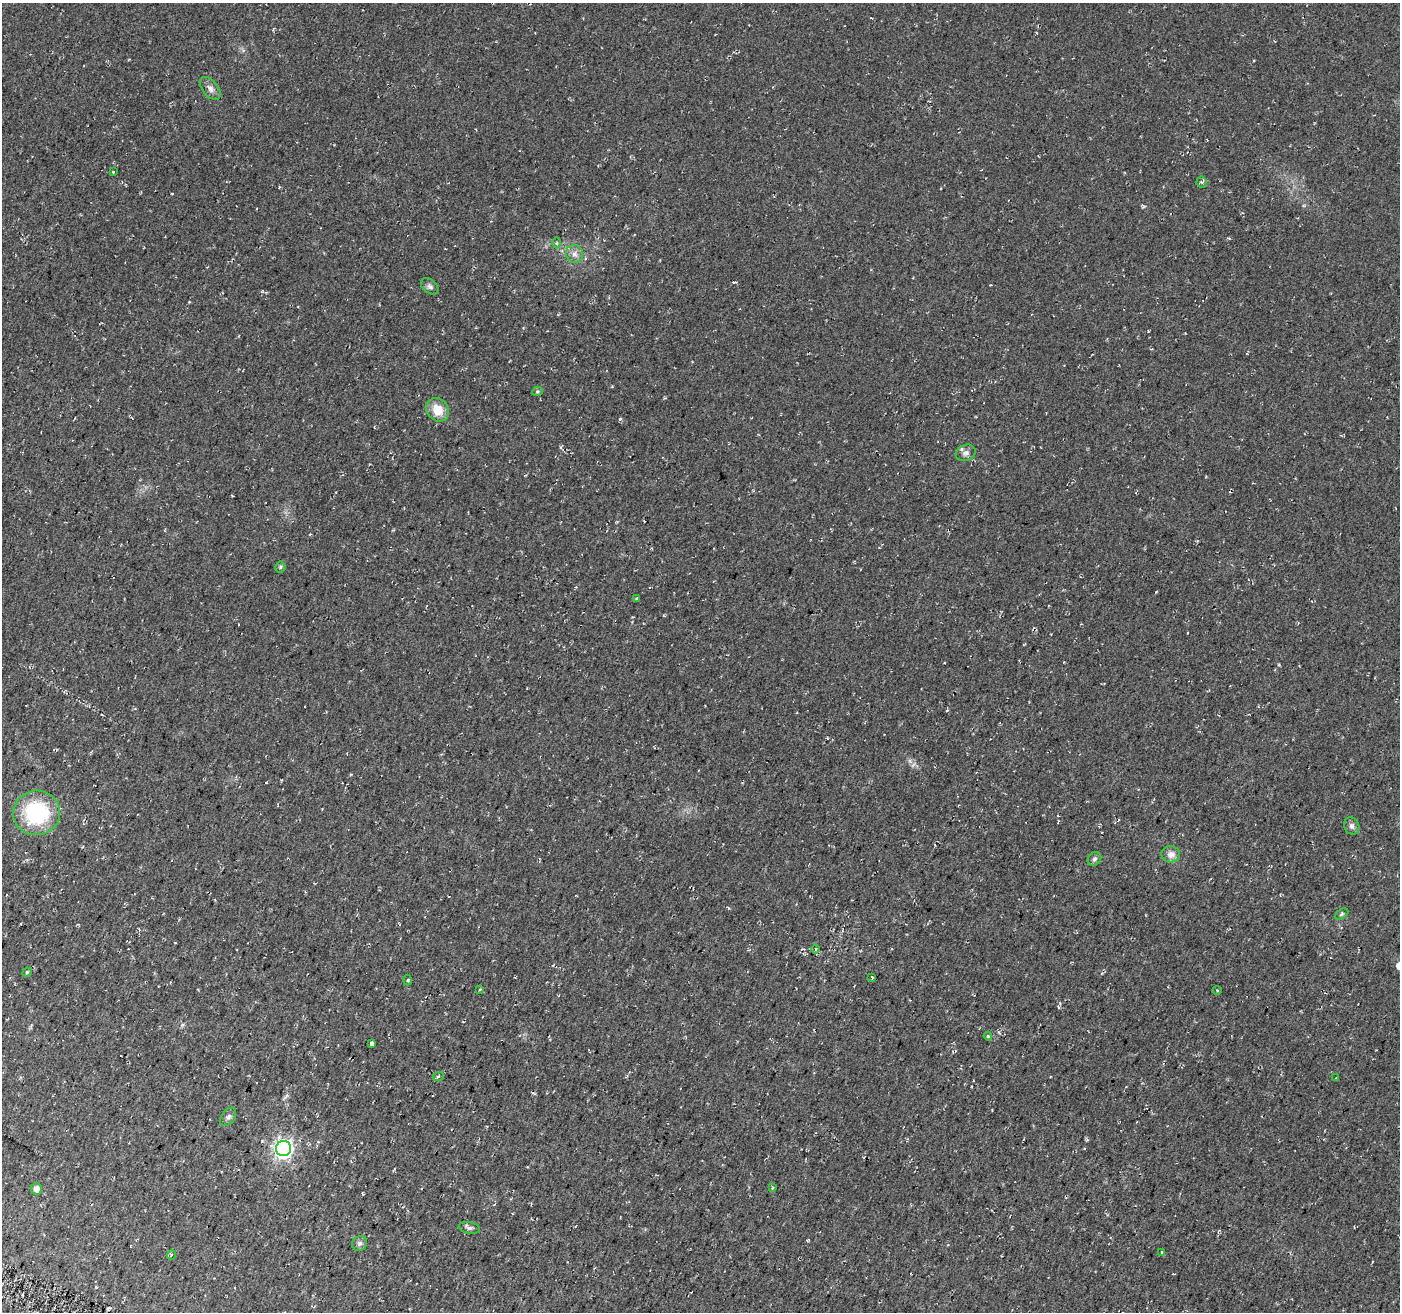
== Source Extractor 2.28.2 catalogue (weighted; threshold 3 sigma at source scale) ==
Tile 7 of 4 x 4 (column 3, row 2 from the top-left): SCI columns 2814-4211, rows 2903-4212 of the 5635 x 5788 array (HDU 1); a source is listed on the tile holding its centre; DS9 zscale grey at full resolution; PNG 1402 x 1314 px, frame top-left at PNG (2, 3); each listed source drawn as its Kron ellipse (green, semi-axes under 4 px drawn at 4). Shown black and unused: <1% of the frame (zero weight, under 2 of 3 exposures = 3% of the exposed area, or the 3 px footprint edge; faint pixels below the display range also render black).
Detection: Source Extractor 2.28.2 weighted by HDU 2 'WHT'; one run over the whole footprint, this tile lists its part. Background 0.0483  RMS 0.0062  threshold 0.0278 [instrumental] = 3 sigma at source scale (4.5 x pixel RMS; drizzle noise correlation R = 1.50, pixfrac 1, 0.0396/0.0396 arcsec/px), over >= 5 px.
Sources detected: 34; all 34 listed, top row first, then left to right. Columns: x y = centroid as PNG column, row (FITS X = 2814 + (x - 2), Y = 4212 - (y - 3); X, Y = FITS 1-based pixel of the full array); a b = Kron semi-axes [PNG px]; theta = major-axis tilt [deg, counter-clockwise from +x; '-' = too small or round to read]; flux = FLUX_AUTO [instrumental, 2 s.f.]
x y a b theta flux
210 88 13 7 -50 3.3
113 172 3 2 - 0.6
1202 182 5 5 - 1.2
557 243 5 3 - 0.76
574 254 9 8 - 3.2
430 286 10 6 -40 2
537 391 5 4 - 0.96
438 410 12 10 -50 10
966 453 10 8 20 2.7
280 567 5 5 - 1
637 599 4 3 - 1.3
37 813 23 22 - 51
1352 826 9 7 -62 2.1
1171 854 9 8 - 3.5
1094 859 7 6 - 1.4
1341 914 7 4 28 0.97
816 949 4 3 - 0.71
27 972 5 4 - 0.65
872 977 3 2 - 0.58
408 980 5 3 - 0.72
480 989 3 3 - 0.53
1217 990 4 3 - 0.7
988 1036 4 4 - 0.75
372 1043 4 4 - 8.9
438 1077 5 3 - 0.71
1336 1078 3 3 - 0.59
228 1117 10 6 54 2.2
283 1148 7 7 - 270
773 1188 4 3 - 0.64
36 1189 6 5 - 3.8
469 1228 10 5 -9 1.8
360 1243 8 7 - 1.7
1162 1252 4 2 - 0.47
171 1255 5 3 - 0.62
Unlisted compact peaks at least as high as the median listed source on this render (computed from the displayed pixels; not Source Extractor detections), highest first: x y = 620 419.